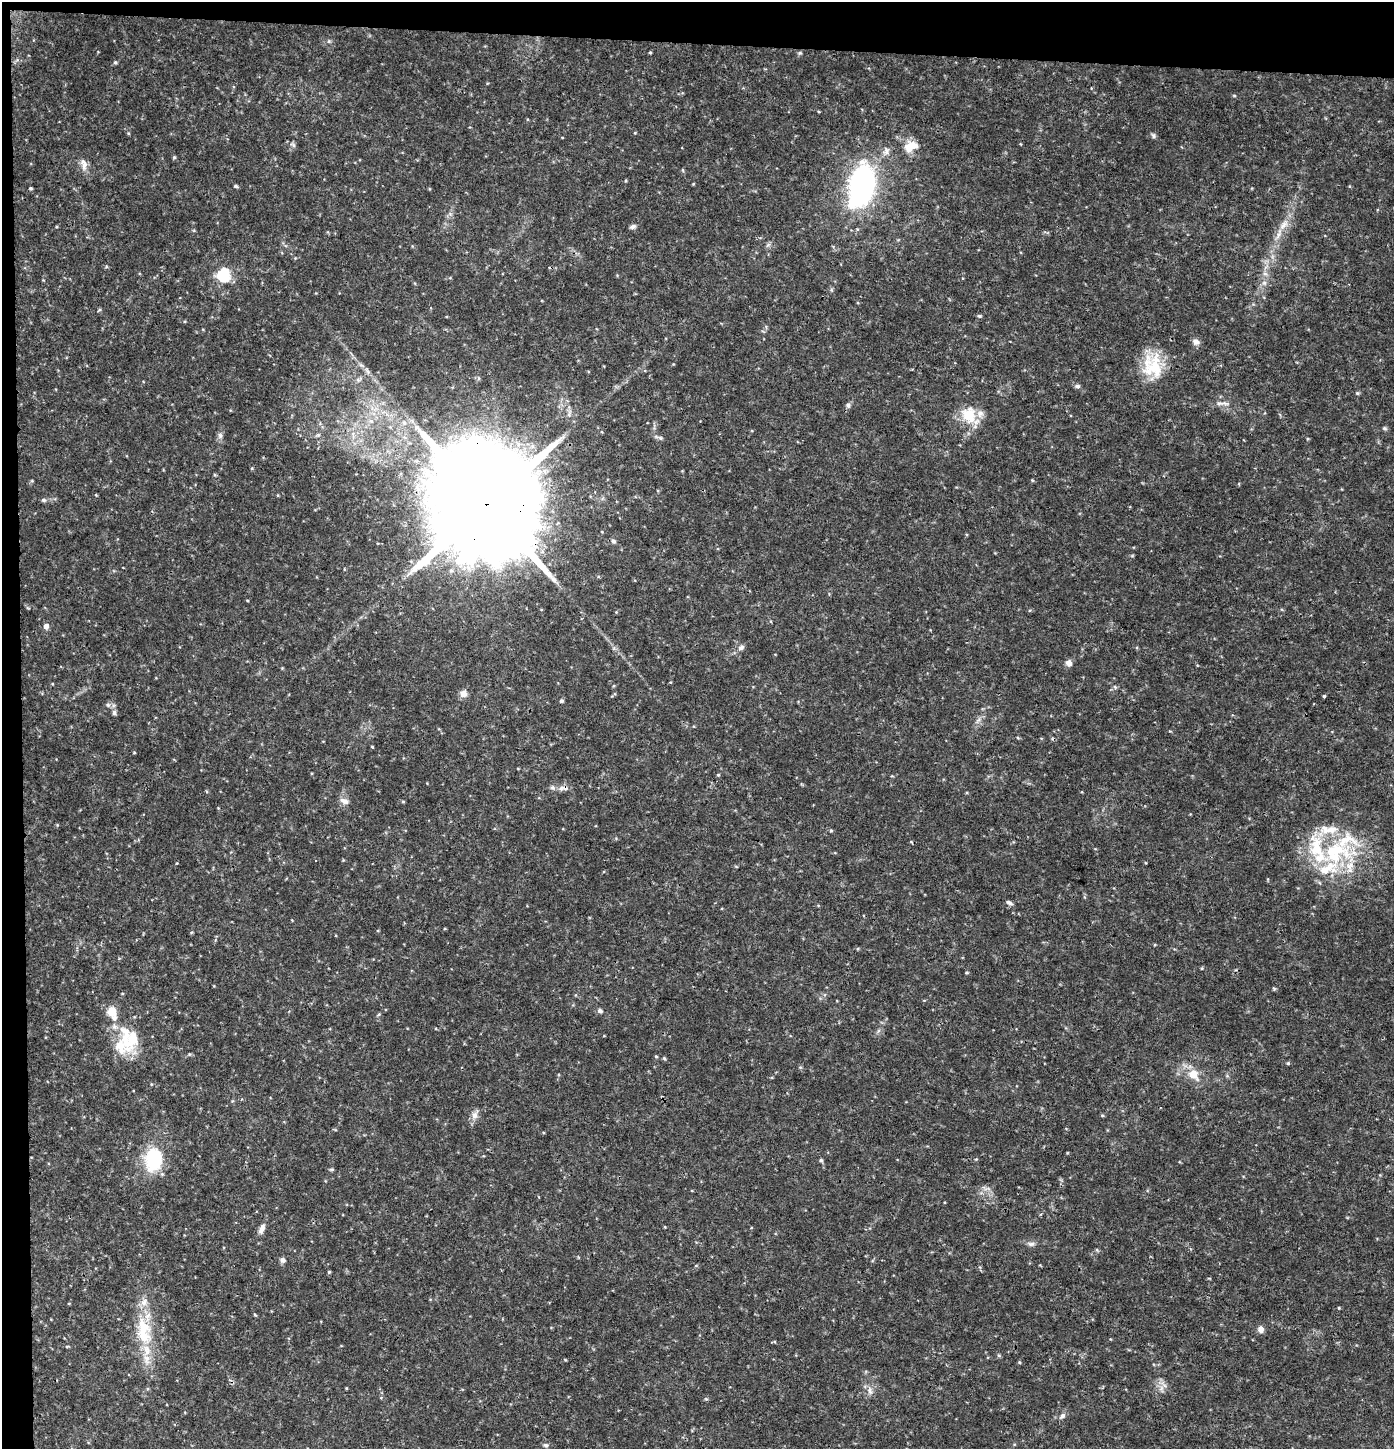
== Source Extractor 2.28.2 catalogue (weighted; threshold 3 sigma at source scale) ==
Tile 1 of 3 x 3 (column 1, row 1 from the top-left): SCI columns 214-1605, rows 2897-4343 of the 4603 x 4354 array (HDU 1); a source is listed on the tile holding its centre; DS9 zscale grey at full resolution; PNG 1396 x 1451 px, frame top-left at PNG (2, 2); no overlay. Shown black and unused: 4% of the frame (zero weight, under 3 of 4 exposures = <1% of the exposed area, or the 3 px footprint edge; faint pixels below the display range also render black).
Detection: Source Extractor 2.28.2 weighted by HDU 2 'WHT'; one run over the whole footprint, this tile lists its part. Background 0.0301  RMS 0.0037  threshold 0.0167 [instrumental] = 3 sigma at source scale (4.5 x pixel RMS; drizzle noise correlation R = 1.50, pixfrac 1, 0.0396/0.0396 arcsec/px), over >= 5 px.
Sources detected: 121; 1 cosmic-ray / hot-pixel residue — not listed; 12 inside a brighter listed object's ellipse — not listed separately; the other 108 listed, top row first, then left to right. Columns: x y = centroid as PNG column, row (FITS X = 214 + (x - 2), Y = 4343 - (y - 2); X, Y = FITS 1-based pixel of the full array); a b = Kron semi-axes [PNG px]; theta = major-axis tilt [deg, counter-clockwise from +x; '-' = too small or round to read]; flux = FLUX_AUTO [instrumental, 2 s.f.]
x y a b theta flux
329 41 6 4 44 0.59
650 52 4 3 - 0.4
800 53 6 5 - 0.59
115 62 5 5 - 0.63
1234 95 5 3 - 0.36
1153 135 8 5 -61 0.77
293 144 9 6 -39 1
911 146 20 13 27 5.8
887 151 11 7 89 1.8
174 157 4 4 - 0.5
84 164 19 8 -77 2.8
693 184 4 3 - 0.32
236 186 4 4 - 0.71
861 186 34 19 77 100
31 188 4 4 - 0.54
1284 225 18 8 51 3.8
633 227 8 5 21 1
768 245 7 4 19 0.72
1265 274 7 4 -1 0.88
224 275 6 6 - 49
1264 283 7 6 - 1.1
99 310 6 3 44 0.44
979 316 5 4 - 0.6
1196 342 10 7 -30 1.6
361 365 8 5 -44 0.93
1152 365 33 25 -86 16
358 379 9 5 31 1.1
1077 386 7 6 - 0.95
1357 393 6 5 - 0.54
1224 403 14 6 -11 1.8
848 405 7 6 - 0.99
569 414 13 5 79 1.4
980 414 12 10 80 2.2
969 415 10 8 -48 16
371 421 7 7 - 1.5
404 423 7 5 -67 1.1
1385 428 6 5 - 0.61
318 435 7 4 44 0.68
220 436 8 6 -75 1.2
660 438 7 5 -45 0.78
1308 439 5 3 - 0.37
1032 480 5 3 - 0.36
32 481 5 3 - 0.34
96 495 4 3 - 0.3
43 500 7 5 -3 0.79
486 504 36 26 -10 16000
613 541 7 6 - 0.87
616 612 4 4 - 0.33
46 626 5 5 - 2.1
741 647 10 6 34 1.4
1069 663 8 7 - 2.1
1115 687 6 4 -46 0.55
463 694 9 8 - 2.5
1324 696 4 3 - 0.84
561 701 4 4 - 0.82
108 705 6 6 - 0.91
114 713 7 6 - 0.96
978 720 11 4 58 1.3
1018 738 5 3 - 0.38
372 747 3 3 - 0.33
134 753 4 3 - 0.3
718 775 4 4 - 0.42
564 788 16 7 4 2.3
344 801 12 8 -25 2
403 801 4 4 - 0.41
218 808 3 3 - 0.26
831 830 5 4 - 0.43
911 842 6 3 -38 0.34
1336 852 63 35 2 41
1009 903 8 5 -31 1.1
1202 968 5 3 - 0.35
967 972 4 4 - 0.49
1274 989 5 5 - 0.46
600 1011 7 6 - 0.96
112 1012 6 5 - 20
379 1014 5 4 - 0.45
126 1041 39 13 -73 12
189 1054 5 4 - 0.49
656 1056 4 3 - 0.4
664 1058 5 4 - 0.47
1288 1063 5 4 - 0.51
800 1067 6 4 -42 0.49
1193 1074 11 9 -53 6.3
475 1115 16 8 67 2.3
1102 1115 5 4 - 0.45
154 1159 28 21 78 21
976 1159 4 4 - 0.33
821 1160 4 4 - 0.77
331 1169 7 3 8 0.46
984 1188 11 3 -40 1
262 1229 13 6 67 2.1
1031 1244 10 6 1 1.2
1097 1250 5 4 - 0.44
283 1260 7 6 - 1.3
329 1272 4 4 - 0.5
1339 1308 4 3 - 0.32
255 1315 5 3 - 0.38
143 1327 30 20 -65 14
1261 1329 8 7 - 2
67 1346 5 3 - 0.4
999 1355 6 4 -1 0.47
146 1359 16 8 -82 3.9
1019 1362 5 4 - 0.34
1164 1385 11 4 -43 1.4
870 1391 13 7 -81 1.9
706 1399 5 4 - 0.46
1062 1416 9 6 47 1.3
545 1445 7 5 -29 0.72
Overlapping masked pixels (flux is a lower limit): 2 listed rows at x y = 486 504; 564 788
Unlisted compact peaks at least as high as the median listed source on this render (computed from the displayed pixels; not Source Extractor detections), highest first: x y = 252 468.